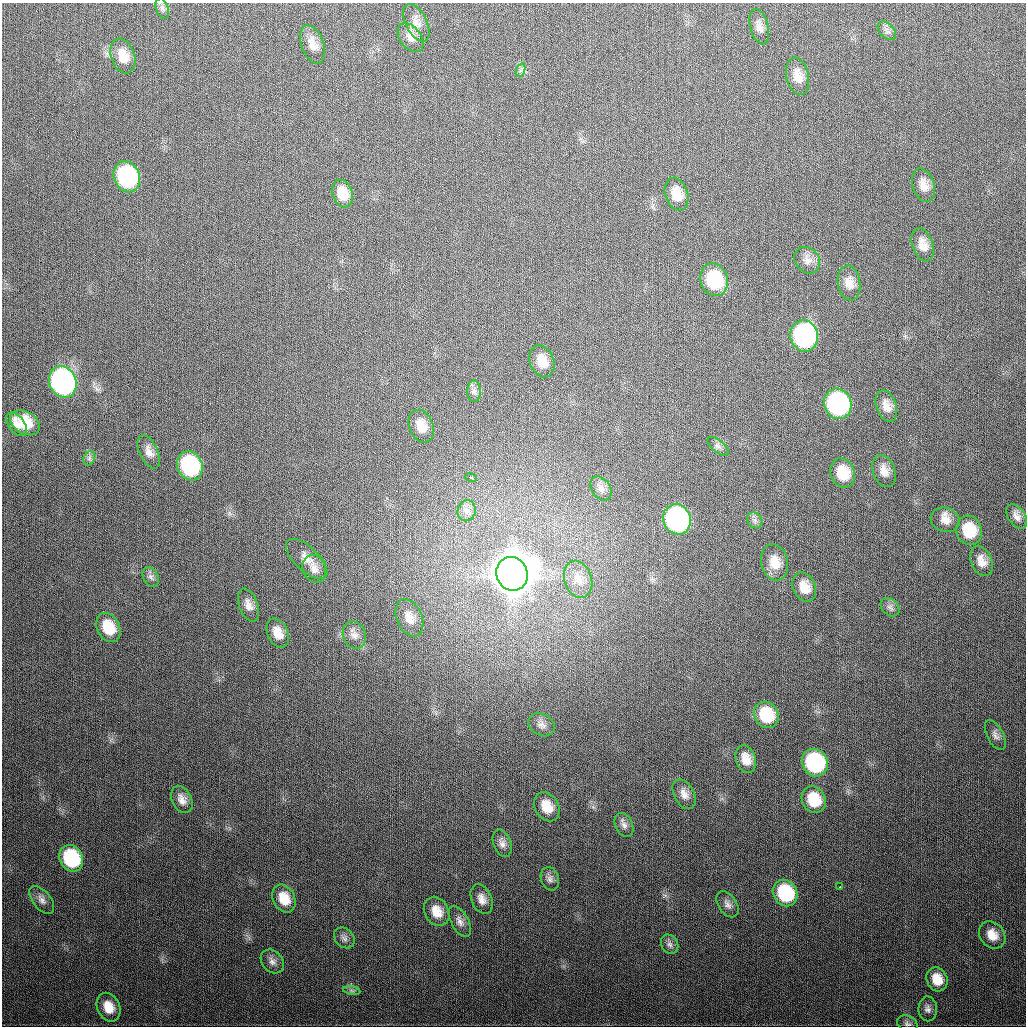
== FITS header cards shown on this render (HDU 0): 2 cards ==
NAXIS1  =                 1024
NAXIS2  =                 1024

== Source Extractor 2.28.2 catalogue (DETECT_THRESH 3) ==
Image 1024 x 1024 px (HDU 0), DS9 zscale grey, 1 PNG px = 1 image px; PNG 1028 x 1028 px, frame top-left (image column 1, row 1024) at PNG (2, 3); each listed source drawn as its Kron ellipse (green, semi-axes under 4 px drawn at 4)
Background 337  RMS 13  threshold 39.3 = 3 sigma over >= 5 px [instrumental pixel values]
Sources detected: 84; all 84 listed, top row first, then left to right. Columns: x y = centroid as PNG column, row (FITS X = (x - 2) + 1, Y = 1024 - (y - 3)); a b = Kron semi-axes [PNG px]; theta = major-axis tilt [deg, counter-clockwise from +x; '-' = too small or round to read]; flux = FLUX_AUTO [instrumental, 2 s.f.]
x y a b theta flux
162 9 10 6 -73 2.9e+03
416 23 20 10 -64 8.7e+03
759 27 18 9 -76 6.3e+03
887 31 11 7 -46 3.3e+03
410 38 16 10 -53 7.2e+03
313 44 20 11 -70 1.0e+04
123 56 18 11 -71 1.4e+04
521 70 7 4 72 2.0e+03
798 76 19 11 -78 1.1e+04
127 177 16 12 -68 1.3e+05
923 185 17 10 -72 9.6e+03
342 193 14 10 -71 1.3e+04
676 194 17 11 -72 1.4e+04
923 245 17 10 -71 1.0e+04
807 260 14 12 -48 6.7e+03
714 280 17 13 -71 5.4e+04
849 283 17 11 -81 9.4e+03
804 336 16 13 -78 2.1e+05
542 361 16 12 -70 1.3e+04
63 382 16 13 -66 3.7e+05
474 391 11 7 -89 3.4e+03
838 404 15 13 -69 2.0e+05
886 406 16 10 -71 8.6e+03
25 423 16 11 -31 2.0e+04
17 424 13 8 -52 5.8e+03
421 426 17 12 -67 1.1e+04
718 446 13 6 -40 3.4e+03
149 452 18 9 -64 6.9e+03
89 458 7 5 61 2.5e+03
190 466 15 12 -65 1.1e+05
884 471 16 11 -70 8.9e+03
843 473 15 12 -71 2.2e+04
471 478 6 3 -19 3.6e+03
601 488 13 9 -56 5.2e+03
467 511 10 9 - 5.5e+03
1017 516 14 8 -55 5.2e+03
677 519 15 13 -68 2.7e+05
755 520 8 7 - 3.5e+03
945 520 14 12 -20 9.2e+03
969 530 15 12 -72 2.9e+04
307 559 26 12 -43 1.1e+04
981 561 15 10 -67 8.8e+03
775 562 18 13 -77 1.5e+04
314 569 14 11 -71 6.9e+03
512 574 17 15 -70 5.7e+06
151 577 10 7 -62 3.7e+03
578 579 19 13 -72 1.3e+04
804 587 15 11 -66 1.2e+04
248 605 17 9 -69 7.2e+03
890 607 10 8 -43 3.5e+03
409 618 19 12 -67 1.1e+04
108 627 15 11 -63 2.3e+04
278 633 15 10 -65 1.1e+04
354 635 14 11 -67 7.1e+03
766 715 14 11 -60 3.5e+04
541 725 14 10 -29 5.9e+03
995 735 16 8 -63 4.9e+03
746 759 14 10 -71 1.1e+04
815 763 14 12 -61 1.2e+05
684 794 16 10 -62 7.4e+03
182 799 14 9 -62 7.1e+03
814 800 14 11 -63 2.6e+04
547 807 16 11 -59 1.6e+04
624 825 12 8 -64 4.8e+03
502 843 14 8 -70 5.5e+03
71 858 14 11 -61 7.6e+04
550 879 12 9 -73 4.5e+03
840 887 2 2 - 1.2e+03
785 893 14 12 -59 6.2e+04
284 899 14 11 -64 1.7e+04
482 899 15 10 -67 7.6e+03
42 900 16 9 -50 5.7e+03
728 904 14 9 -55 5.2e+03
437 911 15 12 -62 1.4e+04
460 921 17 8 -62 5.8e+03
992 935 15 12 -50 1.3e+04
344 938 11 9 -46 4.2e+03
670 944 10 8 -59 4.0e+03
272 961 13 10 -50 5.4e+03
937 979 12 10 -65 1.5e+04
352 990 9 4 -9 2.0e+03
109 1007 15 11 -65 1.5e+04
928 1009 12 9 -88 4.4e+03
907 1024 10 7 -24 3.1e+03